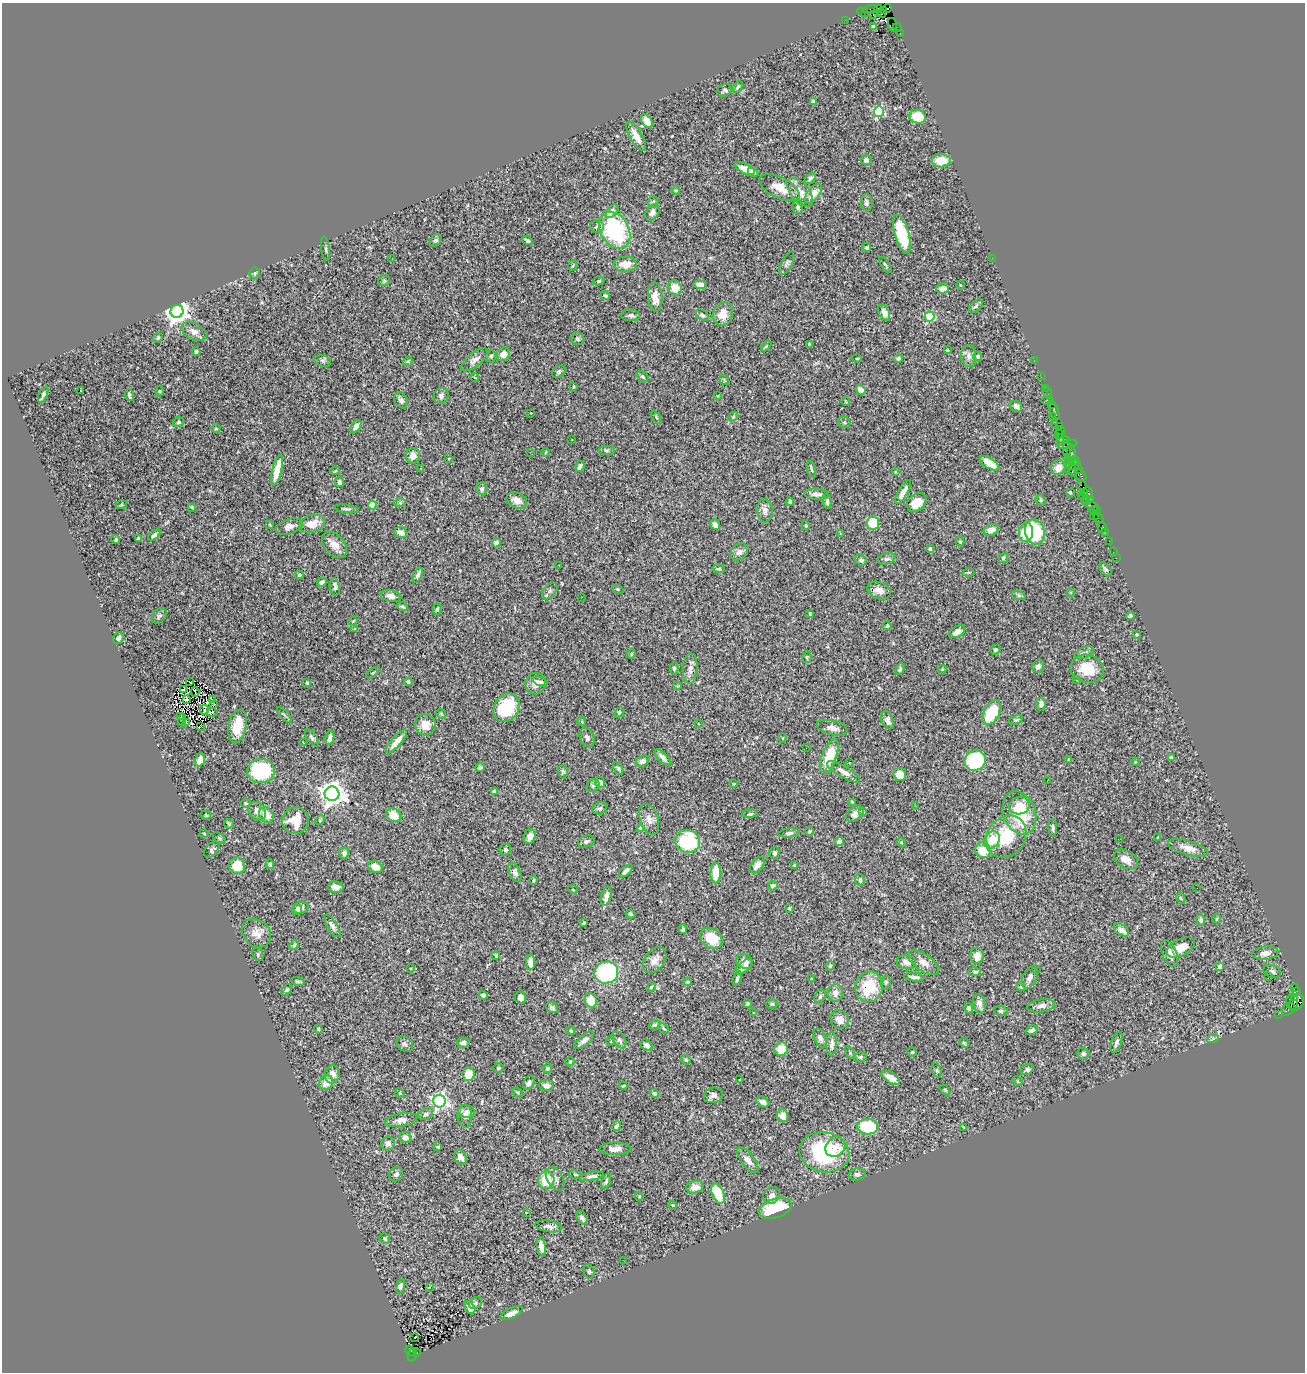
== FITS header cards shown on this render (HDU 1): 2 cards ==
NAXIS1  =                 1303
NAXIS2  =                 1370

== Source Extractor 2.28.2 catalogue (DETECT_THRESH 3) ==
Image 1303 x 1370 px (HDU 1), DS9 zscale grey, 1 PNG px = 1 image px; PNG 1307 x 1374 px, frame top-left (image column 1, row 1370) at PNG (2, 3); each listed source drawn as its Kron ellipse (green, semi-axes under 4 px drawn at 4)
Background 1.35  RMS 0.03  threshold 0.0912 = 3 sigma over >= 5 px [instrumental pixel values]
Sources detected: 498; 4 with non-positive FLUX_AUTO (blend fragments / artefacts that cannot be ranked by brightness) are neither listed nor drawn; the other 494 listed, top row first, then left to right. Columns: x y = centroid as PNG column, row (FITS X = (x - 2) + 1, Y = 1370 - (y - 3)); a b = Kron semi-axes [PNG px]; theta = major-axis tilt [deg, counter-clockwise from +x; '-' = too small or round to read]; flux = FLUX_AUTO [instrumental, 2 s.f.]
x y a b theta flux
878 8 2 2 - 8.8
870 9 7 4 13 56
887 9 4 3 - 200
883 10 3 2 - 210
863 12 6 3 -28 37
882 14 4 3 - 570
873 15 3 3 - 660
845 20 2 2 - 11
893 25 7 2 -73 65
873 27 4 3 - 4.5
897 27 4 3 - 51
900 33 3 2 - 15
738 87 6 3 57 3.1
725 90 7 6 - 5.2
813 101 4 3 - 6.7
879 112 5 5 - 190
917 117 8 6 -12 63
647 121 8 5 -54 28
636 136 16 6 -60 19
866 160 5 5 - 6.5
941 161 9 6 0 36
747 169 13 5 -24 27
752 171 2 2 - 46
810 178 6 4 52 4.5
780 188 22 10 -26 31
676 190 4 3 - 2.7
800 192 17 9 -51 26
813 194 12 6 52 24
653 202 5 5 - 3.4
867 203 8 6 -88 5.9
798 207 7 5 89 5.1
612 211 8 5 50 14
652 212 9 6 56 11
597 226 7 6 - 5.6
615 230 19 14 -60 220
902 234 20 7 -74 110
435 240 6 5 - 4
527 240 6 3 -31 4.5
867 248 4 4 - 4.3
326 249 12 3 -82 3.5
992 258 2 2 - 8.9
392 259 2 2 - 3.5
787 263 13 5 64 5.7
625 264 12 7 1 27
885 265 9 3 -56 3.2
572 266 5 3 - 2.2
255 273 5 5 - 3.1
384 281 6 5 - 3.3
599 281 6 4 19 3.6
700 285 6 4 -7 18
960 285 4 3 - 1.5
675 288 8 7 - 22
943 289 6 5 - 14
605 296 5 3 - 3.3
655 297 15 7 -85 21
976 306 8 5 43 3.9
177 311 6 6 - 2200
884 312 8 5 -64 15
723 314 12 9 72 28
631 315 9 5 -6 6
702 315 7 5 -36 4.5
929 317 5 5 - 180
194 332 13 8 -27 13
158 338 5 4 - 2.6
578 339 6 6 - 4.1
809 344 3 3 - 2.3
766 346 6 3 46 2.1
947 350 4 3 - 2.2
196 351 4 3 - 3.6
503 354 7 6 - 14
491 356 6 5 - 3.3
969 356 11 7 -86 10
978 357 5 4 - 3.7
898 358 5 4 - 5.1
857 359 5 3 - 1.9
475 360 16 7 39 12
1034 360 2 2 - 26
323 361 8 5 -18 4.5
408 361 5 4 - 2.9
559 372 7 5 32 4.9
475 377 4 2 - 1.6
642 377 7 4 -39 3.4
1041 377 2 2 - 22
724 380 5 3 - 1.8
574 387 3 3 - 2.2
1045 388 2 2 - 29
80 390 3 3 - 4.8
861 390 5 4 - 16
159 391 5 3 - 2
1048 393 6 2 -72 48
43 395 9 4 68 4.4
129 395 6 3 -69 4.7
441 396 8 7 - 7.6
718 396 3 3 - 1.4
401 400 8 6 -62 8.2
1047 400 6 2 0 150
846 402 4 2 - 2
1051 404 4 2 - 80
1016 406 6 5 - 9.3
1054 411 10 3 -73 170
531 413 3 3 - 2.9
656 417 7 3 -55 2.7
733 417 6 4 42 2.8
1052 417 4 3 - 50
179 422 5 5 - 3.6
844 422 6 5 - 3.1
1055 425 3 2 - 49
1060 426 4 3 - 84
356 427 7 4 58 12
216 428 5 3 - 1.9
1060 430 4 2 - 72
1059 434 4 2 - 45
1061 438 6 3 -19 59
571 440 2 2 - 1.7
1067 440 3 2 - 46
1067 444 10 4 11 150
1067 449 7 3 -88 290
607 451 8 4 -1 3.7
530 452 2 2 - 6.6
546 452 4 2 - 1.1
1071 454 9 4 -88 300
413 456 8 7 - 17
449 458 3 2 - 1.5
1075 460 4 3 - 240
1071 461 2 2 - 46
990 463 11 5 -32 28
1075 465 6 3 32 210
580 466 5 4 - 9.1
1071 467 11 3 -66 190
1058 468 8 7 - 19
421 469 3 3 - 3.3
811 469 8 2 -75 2.2
277 470 16 5 76 42
1074 470 9 4 4 220
335 471 5 3 - 1.9
895 472 4 2 - 1.4
1080 475 7 4 -36 300
339 482 5 4 - 5.4
1082 486 5 2 - 160
482 489 6 5 - 8.5
903 492 13 4 61 13
1070 492 3 3 - 1.9
1085 492 3 2 - 61
1089 493 6 3 -66 140
816 494 12 5 -3 9.1
1082 496 2 2 - 78
1091 499 3 2 - 52
517 500 10 7 -24 18
1041 500 5 4 - 3
1085 501 3 2 - 38
400 502 6 4 1 3.1
790 502 4 3 - 4.8
827 502 7 4 -84 4
917 503 11 8 37 30
121 505 5 3 - 1.8
372 505 4 4 - 63
1092 506 6 3 -21 160
192 507 4 3 - 3.1
346 509 12 4 -8 4.7
1095 510 6 4 -8 88
765 511 11 7 -86 9.5
1094 516 4 2 - 380
1098 518 6 4 -56 130
873 523 6 6 - 68
312 524 13 8 17 27
270 525 4 3 - 1.8
715 525 6 4 -51 7.4
806 525 5 4 - 2.2
289 526 14 7 16 13
1102 527 5 4 - 40
991 530 8 5 27 15
1026 532 9 7 83 47
1035 532 13 9 -74 120
1105 532 3 2 - 76
401 533 6 5 - 11
840 533 4 2 - 1.2
154 535 7 4 38 7.3
138 539 4 4 - 4.1
116 540 4 4 - 3.5
1109 541 2 2 - 25
960 542 5 4 - 3.1
496 543 5 4 - 11
334 545 15 10 -48 20
930 549 4 3 - 8.3
739 552 9 7 40 8.9
1113 552 2 2 - 12
1003 558 6 4 61 3.9
1116 558 2 2 - 5.6
887 559 9 5 16 4.9
861 560 6 5 - 4.4
559 565 2 2 - 1.5
719 569 6 4 -4 3.2
1106 569 8 5 -52 4.2
969 572 6 3 1 2.1
299 575 4 4 - 2.9
418 575 8 4 67 6.5
322 582 5 4 - 9.1
335 587 9 5 -82 8.2
618 589 6 4 -21 2.3
879 590 12 8 -21 16
550 591 9 6 52 5.8
1070 592 4 3 - 1.6
391 596 10 5 -10 12
1019 596 7 4 -19 3.6
581 597 3 2 - 1.6
402 606 5 4 - 3.4
437 609 5 3 - 2.8
810 614 4 3 - 2
159 616 9 6 49 5.1
1130 616 4 3 - 5.7
353 621 4 3 - 1.5
887 626 4 4 - 3.2
355 629 4 3 - 2.4
957 632 9 5 31 9.9
1137 634 4 4 - 2.7
119 638 6 5 - 7.5
995 650 5 4 - 3.1
1084 653 10 5 23 5.3
631 654 4 4 - 2.2
807 657 6 4 78 2.6
1038 666 6 5 - 9
674 668 6 4 89 4
690 669 15 7 86 12
900 669 6 4 67 4.2
942 669 4 4 - 2.3
1087 669 17 14 -18 49
373 673 7 4 39 2.4
1076 680 3 3 - 4.8
189 681 3 2 - 3.7
408 681 4 3 - 5.8
540 682 8 4 -21 3.8
307 683 3 3 - 2.9
536 684 11 10 - 14
678 686 4 4 - 2.2
184 690 3 2 - 1.7
195 692 5 2 - 1.2
186 700 3 2 - 3.9
213 700 3 2 - 2.3
1041 704 6 4 84 7.7
214 705 3 2 - 9
506 708 15 12 55 93
204 710 5 2 - 1.8
212 712 5 3 - 3
619 712 5 4 - 2.8
992 713 13 8 60 80
441 714 5 4 - 2.7
284 715 10 3 -48 3.5
180 717 2 2 - 0.8
182 720 6 2 85 3.8
888 720 9 6 -71 8.2
1016 720 7 4 22 3.1
582 722 4 3 - 1.8
186 723 3 2 - 2.2
699 723 3 3 - 1.8
425 725 11 10 - 25
201 726 3 2 - 2.4
238 726 17 8 78 58
832 728 16 7 -15 14
312 738 10 5 -54 5.2
330 738 7 4 78 12
587 738 10 7 -70 6.8
783 738 4 3 - 1.5
396 742 15 5 48 22
303 743 3 2 - 1.7
806 748 2 2 - 4.1
663 757 10 4 -45 11
829 757 18 7 70 66
1171 757 4 3 - 3.3
200 760 7 5 68 26
975 760 11 10 - 140
1068 760 3 3 - 1.9
642 761 7 5 28 7.8
1135 762 4 3 - 1.8
850 763 3 3 - 3.3
480 768 4 4 - 4.7
618 769 7 4 -63 3.6
261 771 14 12 7 150
563 771 7 5 -88 3.3
844 772 19 5 -30 12
900 774 6 6 - 29
1047 781 2 2 - 3.6
600 782 5 5 - 9.5
734 784 3 2 - 2.3
593 786 7 5 35 4.2
494 791 4 3 - 5
332 794 7 7 - 2500
853 802 4 3 - 3.8
246 803 5 4 - 2.8
916 806 3 2 - 3.6
1019 806 10 8 11 26
600 808 7 6 - 4.3
257 811 10 8 -55 13
863 812 4 3 - 2.8
1019 813 22 16 -70 110
750 814 8 3 5 2.9
855 814 10 6 37 12
206 815 5 4 - 2.4
266 815 8 6 -55 28
394 815 8 6 -33 30
649 819 16 9 -70 14
320 820 5 4 - 2.7
295 821 13 13 - 43
229 824 5 5 - 2.2
641 828 4 4 - 17
1053 828 9 3 -87 4.2
809 831 5 4 - 2.4
204 833 4 3 - 1.7
789 833 10 4 7 5.1
530 836 8 5 73 14
1006 837 22 18 54 97
1158 837 4 2 - 1.8
219 838 7 4 -37 2.8
1120 839 3 2 - 1.9
992 840 9 7 53 42
586 841 8 5 18 5.2
688 841 12 11 - 120
839 842 4 4 - 11
901 842 5 3 - 2
1188 848 20 7 -16 21
212 850 9 6 48 4.7
505 850 6 5 - 4.4
983 850 8 7 - 45
344 853 5 5 - 10
775 853 5 5 - 7.3
1126 859 13 8 -28 20
270 864 5 4 - 4.9
757 865 9 5 52 14
794 865 4 4 - 3
237 866 8 8 - 36
375 867 7 6 - 24
626 871 8 4 41 6.2
515 872 10 5 -66 7.8
716 873 10 5 89 41
533 880 4 3 - 2.3
860 880 6 4 -81 4.6
773 886 5 4 - 6.9
336 887 8 5 -10 13
1197 888 2 2 - 30
573 890 5 3 - 1.4
606 896 9 5 75 15
1181 898 5 4 - 2.2
301 908 8 6 5 8.6
789 908 4 3 - 3.3
297 910 5 5 - 4.6
631 914 5 3 - 2.4
1217 919 4 4 - 2.5
1201 920 5 4 - 4.2
584 923 4 2 - 2.2
332 926 13 5 -58 8.6
683 929 5 3 - 3.2
1121 930 9 5 -35 13
256 933 16 12 -44 21
711 938 12 9 -37 48
294 945 5 4 - 3.2
1181 947 15 8 27 32
1169 953 14 7 -67 16
1265 953 13 6 7 11
258 954 7 5 -70 3.6
496 955 4 3 - 2.1
977 956 8 7 - 16
655 960 15 9 53 17
530 962 8 4 87 18
744 962 8 7 - 14
906 962 9 7 -7 14
923 962 18 8 -35 16
830 966 5 4 - 2.2
1220 966 4 4 - 11
744 967 10 5 42 13
411 969 4 3 - 2
1037 969 2 2 - 2
1272 971 9 6 -19 6.1
606 972 12 11 - 230
975 972 6 4 -13 3.2
1269 976 4 2 - 21
914 977 10 3 -5 6.8
1030 977 12 7 66 10
737 978 7 3 75 4.6
811 979 3 2 - 1.3
298 981 6 4 -13 3.5
687 982 4 3 - 2.1
886 982 7 5 76 3.4
651 987 5 4 - 2.4
869 987 15 13 70 78
1021 987 5 4 - 4.3
1294 988 4 3 - 220
287 990 6 4 52 2.8
1297 991 4 3 - 21
835 993 9 7 85 12
483 995 4 4 - 6
520 997 6 5 - 19
820 997 7 5 63 4.2
1295 998 4 3 - 360
591 1000 7 6 - 41
1292 1002 8 6 -85 730
1297 1002 9 6 58 520
747 1003 4 3 - 3.3
772 1004 5 4 - 3
979 1004 10 6 -77 11
1041 1006 14 6 9 11
552 1008 6 5 - 4.3
969 1008 5 4 - 4
1288 1009 7 5 44 250
1001 1011 7 5 -14 3.5
754 1013 3 3 - 1.6
1278 1014 2 2 - 14
840 1019 9 8 - 16
654 1025 5 4 - 3.9
664 1028 6 4 -44 3.3
318 1029 5 4 - 2.7
1032 1030 6 4 27 6.1
571 1031 4 4 - 3.7
820 1038 10 5 -63 7.3
1213 1038 6 4 21 3.4
584 1040 12 5 40 11
619 1040 9 6 -59 8.6
611 1041 4 3 - 1.8
1116 1042 11 5 71 7.1
463 1043 6 5 - 8.6
964 1043 5 4 - 2.4
405 1044 9 7 -37 5.9
832 1044 12 5 88 11
647 1045 6 5 - 9.3
781 1049 7 7 - 32
912 1052 4 4 - 2.5
850 1053 7 4 -59 2.7
1083 1054 6 5 - 4.8
860 1057 6 4 12 4.1
686 1060 5 4 - 3.5
570 1062 5 3 - 2.2
499 1068 5 4 - 2.6
547 1068 5 4 - 5.3
1027 1069 7 5 29 6
937 1070 7 4 -71 3.3
332 1074 9 7 80 16
468 1074 7 6 - 36
891 1078 10 5 -31 17
740 1080 3 3 - 1.6
1018 1081 5 4 - 2.5
326 1083 8 6 42 21
529 1083 7 5 64 6.5
547 1086 7 5 -4 9.2
623 1086 4 2 - 2.7
945 1090 6 3 -45 2.2
400 1093 5 4 - 2.4
517 1093 5 3 - 2.2
654 1093 4 4 - 3.1
713 1095 10 7 9 11
439 1101 6 6 - 610
763 1102 7 4 -32 11
466 1112 8 6 -10 7.1
426 1114 8 5 24 4.8
465 1116 11 7 -87 9.2
783 1116 6 5 - 22
401 1120 16 6 9 13
616 1126 5 3 - 4.4
868 1127 10 7 -5 93
963 1127 3 2 - 1.3
405 1138 6 5 - 12
388 1144 7 6 - 8.7
438 1147 3 3 - 1.9
835 1147 11 9 45 14
615 1149 15 6 1 16
824 1152 25 20 -12 200
460 1157 7 5 -58 11
748 1160 15 6 -53 13
396 1174 7 6 - 6.2
857 1174 8 6 1 7.6
575 1175 7 3 -10 2.7
592 1176 12 4 10 6.8
555 1179 12 8 -62 11
546 1180 9 8 - 52
606 1181 8 4 71 4.1
695 1187 8 6 8 16
718 1193 11 6 -69 66
639 1196 4 4 - 1.9
772 1196 9 8 - 11
673 1205 4 4 - 2
775 1208 17 9 17 110
526 1212 3 3 - 1.6
582 1218 7 5 -56 7.4
548 1226 13 5 -9 9.3
385 1239 6 4 -49 3.9
541 1246 9 4 -81 17
623 1260 2 2 - 4.3
589 1271 7 5 -75 3.6
401 1286 7 4 79 5.2
430 1287 3 2 - 2
475 1303 7 5 23 4.4
470 1308 7 5 -57 10
511 1313 12 5 25 12
414 1337 3 2 - 5.7
410 1351 5 3 - 96
417 1353 3 3 - 96
412 1355 7 3 71 260
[4 non-positive-flux detections neither listed nor drawn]